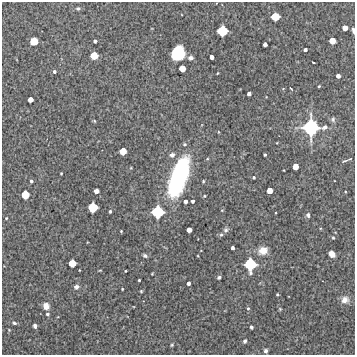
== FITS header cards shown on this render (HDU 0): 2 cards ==
NAXIS1  =                  353 /Length X axis
NAXIS2  =                  353 /Length Y axis

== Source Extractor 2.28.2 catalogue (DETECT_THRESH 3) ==
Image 353 x 353 px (HDU 0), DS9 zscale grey, 1 PNG px = 1 image px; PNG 357 x 357 px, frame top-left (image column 1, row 353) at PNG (2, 2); no overlay
Background 6280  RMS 270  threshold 800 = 3 sigma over >= 5 px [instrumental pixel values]
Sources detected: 81; all 81 listed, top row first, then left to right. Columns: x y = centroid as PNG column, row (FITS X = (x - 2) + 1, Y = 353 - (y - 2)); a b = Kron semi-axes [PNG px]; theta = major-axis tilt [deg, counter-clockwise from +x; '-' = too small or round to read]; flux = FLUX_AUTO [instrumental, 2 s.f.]
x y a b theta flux
78 8 6 5 - 3.2e+04
275 17 6 6 - 3.5e+05
345 28 5 4 - 1.4e+05
353 30 6 3 -80 4.1e+04
222 31 7 7 - 5.3e+05
34 41 6 6 - 2.5e+05
95 41 4 3 - 4.9e+04
332 41 5 5 - 2.0e+05
265 44 4 3 - 6.7e+04
305 50 4 3 - 4.4e+04
178 53 11 10 - 8.7e+05
94 56 6 5 - 2.7e+05
212 57 4 4 - 7.3e+04
190 58 6 5 - 5.0e+04
313 62 3 2 - 1.5e+04
182 68 5 5 - 1.9e+05
54 72 4 3 - 3.3e+04
218 73 3 2 - 1.2e+04
338 76 4 4 - 7.6e+04
319 86 3 3 - 1.8e+04
291 89 4 2 - 1.5e+04
249 94 4 3 - 5.6e+04
30 100 4 4 - 1.3e+05
333 119 7 5 -89 3.7e+04
94 121 5 3 - 1.4e+04
311 127 14 12 88 1.3e+06
324 127 9 6 27 6.4e+04
123 151 5 5 - 2.3e+05
172 155 5 5 - 6.9e+04
265 155 3 3 - 2.7e+04
345 161 9 3 19 2.8e+04
295 166 5 5 - 1.7e+05
61 173 2 2 - 1.5e+04
179 177 34 12 70 3.2e+06
254 177 3 3 - 2.1e+04
31 181 4 3 - 2.9e+04
203 181 4 3 - 1.7e+04
96 191 4 4 - 1.1e+05
270 191 5 5 - 1.7e+05
25 195 6 6 - 3.2e+05
204 196 4 3 - 1.7e+04
185 201 4 4 - 5.7e+04
193 201 3 3 - 4.3e+04
93 207 7 7 - 4.5e+05
110 211 3 3 - 3.1e+04
158 212 9 9 - 7.3e+05
308 215 5 4 - 4.8e+04
6 218 3 2 - 1.6e+04
189 230 5 4 - 1.2e+05
226 230 7 6 - 4.1e+04
121 231 3 3 - 1.4e+04
221 235 6 5 - 2.8e+04
333 238 4 3 - 1.5e+04
232 248 4 3 - 4.9e+04
263 250 9 8 - 2.1e+05
332 254 6 4 -51 1.6e+05
145 256 5 4 - 4.0e+04
72 263 6 5 - 2.6e+05
250 264 10 9 - 7.2e+05
100 270 4 2 - 1.4e+04
125 271 3 2 - 1.3e+04
152 274 4 3 - 1.3e+04
219 277 4 3 - 3.0e+04
139 280 3 3 - 2.1e+04
188 283 4 3 - 6.0e+04
76 287 6 5 - 6.1e+04
122 289 3 2 - 1.6e+04
141 291 4 3 - 1.8e+04
277 294 3 3 - 1.9e+04
345 300 10 9 - 1.0e+05
46 306 7 6 - 1.3e+05
248 308 5 4 - 2.2e+04
280 309 5 4 - 1.9e+04
47 314 4 4 - 4.1e+04
14 323 6 5 - 3.6e+04
35 326 4 4 - 4.8e+04
251 327 4 3 - 2.8e+04
9 330 4 3 - 1.5e+04
245 341 6 4 58 3.6e+04
172 345 4 3 - 2.1e+04
266 351 5 4 - 3.9e+04
At the frame edge (FLAGS 8, measured only in part): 1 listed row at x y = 353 30